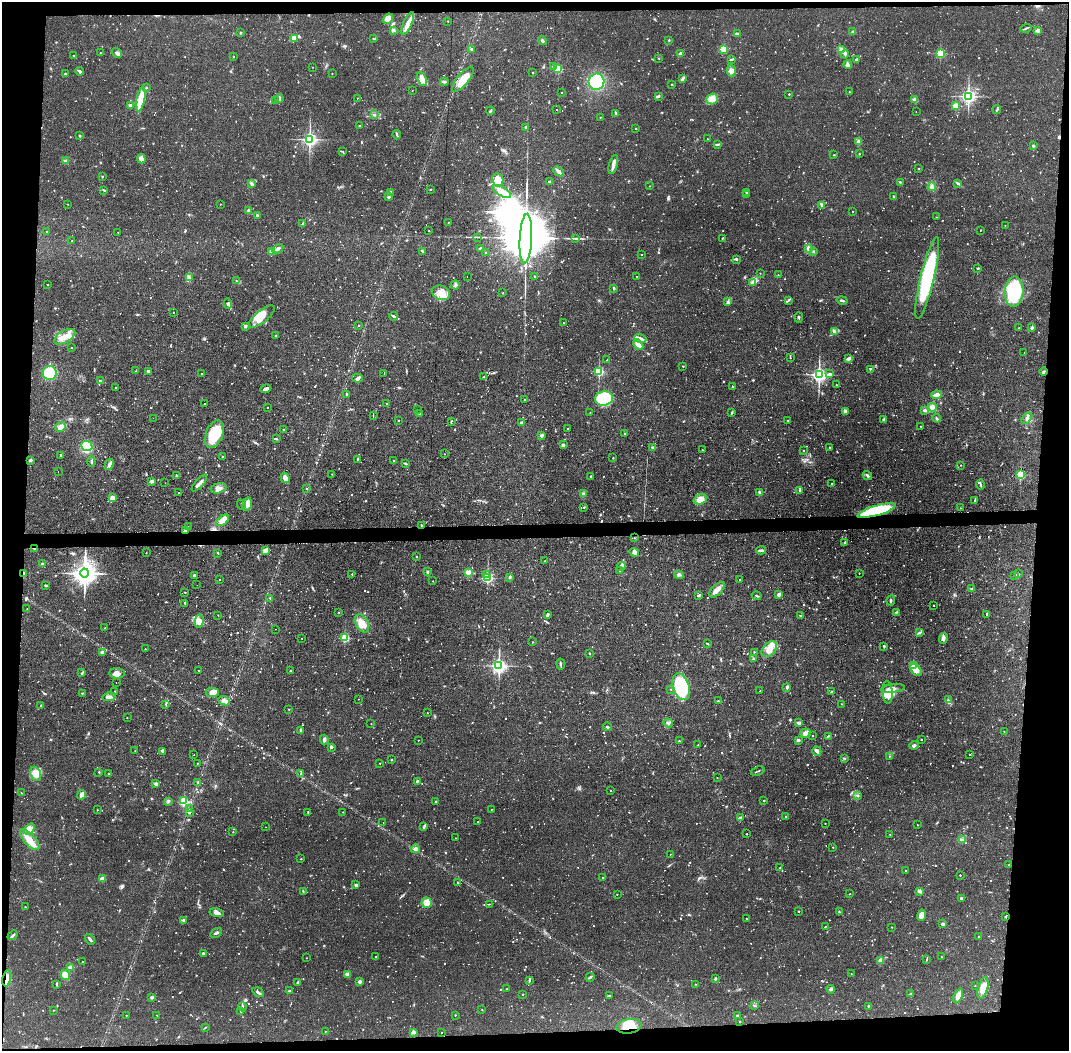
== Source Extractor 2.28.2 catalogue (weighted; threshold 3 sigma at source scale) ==
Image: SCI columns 1-4267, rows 53-4245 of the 4267 x 4298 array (HDU 1 of 3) = the unmasked area's bounding box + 8 px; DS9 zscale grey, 4 x 4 block average (1 PNG px = mean of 4 x 4 image px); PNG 1071 x 1053 px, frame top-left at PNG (2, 2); each listed source drawn as its Kron ellipse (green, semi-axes under 4 px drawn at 4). Shown black and unused: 9% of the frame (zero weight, under 2 of 3 exposures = <1% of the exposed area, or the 3 px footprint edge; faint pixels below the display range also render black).
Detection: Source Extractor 2.28.2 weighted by HDU 2 'WHT'. Background 0.0915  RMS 0.0065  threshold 0.0291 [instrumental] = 3 sigma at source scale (4.5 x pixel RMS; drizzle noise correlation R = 1.50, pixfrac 1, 0.05/0.05 arcsec/px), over >= 5 px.
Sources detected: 1899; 36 too faint to see at this stretch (4 x 4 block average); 8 inside a brighter object's white glare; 41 cosmic-ray / hot-pixel residue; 1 long thin detection or spike segment (spike, bleed or trail) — neither listed nor drawn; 26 coinciding with a brighter row at this scale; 29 inside a brighter listed object's ellipse — not listed separately; of the other 1758, all 500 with FLUX_AUTO >= 2.42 (the completeness limit of this list) listed and drawn (1258 fainter detections not listed), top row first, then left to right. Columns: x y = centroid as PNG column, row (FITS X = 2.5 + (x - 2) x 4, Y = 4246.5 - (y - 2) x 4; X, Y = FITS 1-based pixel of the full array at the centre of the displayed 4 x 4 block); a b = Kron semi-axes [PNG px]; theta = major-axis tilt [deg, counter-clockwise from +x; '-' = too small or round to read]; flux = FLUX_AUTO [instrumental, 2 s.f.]
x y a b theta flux
388 19 5 4 - 35
448 21 2 2 - 2.7
408 23 12 3 65 32
1026 28 6 2 18 4.6
394 30 3 2 - 5.3
1037 30 3 2 - 11
853 32 2 2 - 30
240 33 2 2 - 3.2
737 34 3 2 - 3.2
294 38 4 3 - 25
374 38 3 2 - 2.7
669 40 2 2 - 2.7
542 41 4 3 - 6.1
471 49 3 2 - 3.3
723 49 2 2 - 160
842 50 4 3 - 9.1
100 53 2 2 - 2.5
117 53 5 3 - 11
680 53 3 2 - 13
940 53 2 2 - 330
845 54 4 2 - 6.4
73 56 2 2 - 2.7
234 56 2 2 - 2.4
659 58 2 2 - 3.3
732 59 3 2 - 3.5
857 59 3 2 - 3.1
848 65 4 2 - 14
553 66 2 2 - 2.5
313 67 2 2 - 2.5
558 69 2 2 - 290
731 70 6 4 89 16
80 71 4 2 - 8.2
532 73 2 2 - 3.2
65 74 2 2 - 18
332 74 2 2 - 2.9
683 78 3 2 - 5.1
422 79 7 3 -65 37
463 79 15 6 50 57
444 82 4 2 - 7.5
596 82 8 8 - 170
672 84 2 2 - 2.5
146 88 2 2 - 3
412 91 2 2 - 2.8
561 92 2 2 - 2.6
849 92 2 2 - 4.2
789 94 2 2 - 5.3
658 96 3 2 - 3.7
968 96 2 2 - 1300
279 98 4 2 - 7.8
357 98 2 2 - 2.6
141 99 12 3 78 100
712 99 5 5 - 21
915 100 3 3 - 24
276 101 2 2 - 6.7
131 106 2 2 - 46
955 106 2 2 - 130
557 109 2 2 - 2.5
997 110 4 2 - 4
490 111 4 2 - 5
916 112 2 2 - 2.7
616 113 3 2 - 3.6
374 115 3 2 - 4.2
600 117 2 2 - 4
360 126 3 2 - 3.2
526 127 3 2 - 5.4
636 129 2 2 - 8.9
79 135 2 2 - 15
397 135 5 2 - 6.5
310 139 2 2 - 1300
707 139 2 2 - 2.6
859 142 2 2 - 27
718 144 3 2 - 3.7
1033 146 2 2 - 5.8
342 151 4 2 - 2.5
859 154 2 2 - 5.3
834 155 2 2 - 2.5
141 159 5 4 - 22
66 161 3 2 - 4.2
613 164 10 2 76 29
919 168 2 2 - 5.4
559 171 6 3 -41 14
103 176 2 2 - 2.6
498 180 7 5 -78 74
549 182 3 2 - 3.5
900 182 2 2 - 2.5
251 183 3 2 - 3.8
958 183 4 2 - 5.3
649 186 2 2 - 3.3
932 187 4 4 - 12
430 189 2 2 - 2.4
104 190 3 2 - 3.2
391 192 2 2 - 11
502 192 10 4 -32 39
747 192 2 2 - 2.9
746 195 2 2 - 3
893 196 2 2 - 6.3
388 197 2 2 - 23
68 204 2 2 - 2.7
220 204 2 2 - 3.1
822 205 3 2 - 6.4
249 210 3 2 - 6
853 211 2 2 - 2.6
257 215 2 2 - 5.6
937 217 2 2 - 2.5
448 222 2 2 - 2.5
302 224 3 2 - 4.8
1005 225 2 2 - 3.1
981 230 2 2 - 2.8
47 231 2 2 - 3.4
429 231 2 2 - 2.8
118 232 2 2 - 2.7
477 237 3 2 - 2.7
723 238 3 2 - 3
526 239 25 6 87 51000
576 239 3 2 - 6.6
72 241 2 2 - 2.7
481 248 3 3 - 8.5
808 248 4 3 - 8.1
278 249 6 3 30 9.8
814 251 3 2 - 3.2
271 252 3 3 - 20
423 252 3 2 - 4.4
486 253 2 2 - 2.5
641 254 2 2 - 3.7
736 259 4 2 - 5.6
977 268 3 2 - 3.3
760 273 2 2 - 2.5
778 275 2 2 - 3.2
467 276 2 2 - 2.8
534 276 2 2 - 6
637 276 2 2 - 2.5
189 277 3 2 - 6
927 278 42 7 76 420
237 281 2 2 - 2.7
752 282 2 2 - 4
48 285 2 2 - 3.1
455 285 4 2 - 6.2
614 288 3 2 - 5.1
1014 292 15 9 87 250
441 293 9 7 -21 44
503 293 2 2 - 3.4
788 300 3 2 - 4.8
842 300 5 2 - 7.5
727 302 3 2 - 5.8
228 304 5 3 - 6.3
173 312 2 2 - 4.2
394 316 4 2 - 6.2
262 317 16 6 39 60
799 317 5 2 - 4.8
563 323 2 2 - 3.4
358 325 2 2 - 5.4
245 326 3 2 - 8.1
1019 328 2 2 - 3.5
1032 328 3 2 - 8.5
834 331 3 2 - 7.5
275 336 2 2 - 2.9
65 337 11 6 30 42
640 338 6 3 -20 12
638 345 6 3 -46 24
71 348 2 2 - 2.8
1024 353 2 2 - 3.6
790 358 2 2 - 2.9
849 358 4 3 - 13
607 360 2 2 - 2.8
683 366 2 2 - 3.8
870 369 3 2 - 3.1
136 371 2 2 - 3.4
148 371 3 2 - 4.6
599 371 2 2 - 430
1044 372 4 3 - 5.9
50 373 7 7 - 130
384 373 2 2 - 5.6
202 374 2 2 - 8.7
819 374 3 2 - 1400
829 374 4 3 - 5.8
484 376 2 2 - 2.5
357 378 5 2 - 5.6
100 381 3 2 - 5.2
836 385 2 2 - 3.6
732 386 2 2 - 3.1
116 388 2 2 - 3.1
266 389 5 3 - 16
347 394 2 2 - 13
936 395 5 3 - 16
604 398 9 7 8 220
524 400 2 2 - 2.8
387 403 2 2 - 2.6
205 404 2 2 - 3.5
267 407 2 2 - 2.9
932 407 4 4 - 20
417 409 2 2 - 4
925 410 3 2 - 8.7
845 411 3 3 - 9.1
590 412 2 2 - 5.1
732 413 3 2 - 3.3
419 414 2 2 - 3.4
373 415 3 2 - 17
153 418 2 2 - 18
937 418 4 2 - 5
1027 418 6 2 49 8.4
398 420 2 2 - 4.6
788 420 2 2 - 4
884 420 4 2 - 5.5
451 422 4 2 - 3.5
521 422 3 2 - 3.7
921 426 2 2 - 3.6
60 427 6 4 25 19
283 429 2 2 - 3.1
567 429 2 2 - 2.6
625 433 2 2 - 3.3
214 434 14 8 69 160
541 435 3 3 - 8
276 439 4 2 - 7.2
563 445 3 2 - 7.9
87 446 5 5 - 72
653 447 3 2 - 7.6
830 447 2 2 - 2.6
702 450 2 2 - 3.8
803 450 2 2 - 2.8
444 454 2 2 - 2.5
61 455 3 2 - 3.1
222 456 2 2 - 4.8
613 458 2 2 - 3.4
358 459 3 2 - 3
30 460 3 3 - 5
393 461 2 2 - 3.1
91 462 5 2 - 4.9
406 463 4 2 - 3.8
109 464 6 3 62 12
961 465 2 2 - 3.1
58 471 2 2 - 3.6
332 474 2 2 - 2.5
1021 475 2 2 - 280
177 476 3 2 - 4.7
867 476 5 2 - 8.7
591 477 3 2 - 5.6
285 478 5 3 - 25
152 481 4 3 - 7.2
165 483 2 2 - 3.4
199 483 10 2 49 21
831 484 2 2 - 3.4
980 485 5 2 - 6.1
218 488 8 5 14 21
307 488 2 2 - 3
800 491 4 2 - 3.5
760 492 3 3 - 5.8
179 493 2 2 - 5.1
583 494 3 3 - 5.1
113 498 4 3 - 26
700 499 7 5 21 36
975 501 3 2 - 5.3
247 504 7 4 74 27
241 505 5 2 - 4
584 507 2 2 - 5
960 508 2 2 - 2.9
877 511 20 5 16 280
223 520 7 4 40 46
188 526 2 2 - 3.5
421 526 2 2 - 5.8
186 530 3 2 - 5.3
634 538 2 2 - 4.1
844 543 3 2 - 3.7
35 549 4 2 - 4.1
761 550 5 3 - 8.5
265 551 3 3 - 20
634 552 5 2 - 7.9
146 553 2 2 - 2.6
218 553 3 2 - 3
416 557 2 2 - 5.3
545 561 2 2 - 3.7
42 564 3 2 - 5.2
621 566 5 3 - 8.1
619 571 2 2 - 3.2
427 572 2 2 - 5.8
468 572 2 2 - 110
24 573 4 2 - 5
85 573 4 4 - 4300
859 573 2 2 - 2.7
352 574 2 2 - 4.5
486 574 3 2 - 16
1019 574 2 2 - 3.4
194 575 3 3 - 6.3
679 575 5 2 - 7.2
1015 575 2 2 - 9.4
510 577 3 2 - 7.3
487 578 2 2 - 560
220 580 2 2 - 3.5
739 580 2 2 - 2.8
433 581 2 2 - 2.8
197 585 2 2 - 4
46 586 2 2 - 8
972 588 3 2 - 3.1
717 590 9 5 44 24
185 592 2 2 - 3.1
699 595 3 2 - 5.8
779 595 4 2 - 9.5
757 596 5 2 - 4.7
270 598 2 2 - 3.1
891 600 5 2 - 6.3
185 603 4 2 - 3.6
934 605 2 2 - 2.9
27 609 2 2 - 3.3
339 612 2 2 - 3.2
896 612 3 2 - 3.1
547 614 4 2 - 5.1
987 614 4 2 - 3
218 615 2 2 - 2.6
800 615 2 2 - 3.1
199 621 6 4 78 20
362 623 10 6 -61 48
105 628 2 2 - 5.9
276 629 2 2 - 3.5
919 633 3 2 - 3.3
302 638 2 2 - 3
345 638 2 2 - 310
943 638 5 4 - 11
533 642 2 2 - 2.8
707 644 3 2 - 3.7
884 646 3 2 - 4
145 649 2 2 - 3.2
769 649 9 6 45 44
102 652 3 3 - 8.9
754 652 2 2 - 2.9
589 653 2 2 - 6
754 659 2 2 - 3.2
561 664 5 2 - 5.4
913 665 2 2 - 170
499 666 2 2 - 1300
916 670 7 4 -50 28
199 671 2 2 - 3.6
290 671 2 2 - 2.5
82 673 4 2 - 6.3
117 673 7 5 -2 24
116 683 2 2 - 6.2
681 687 14 8 -72 340
787 687 3 2 - 8.7
893 688 12 4 7 28
671 689 2 2 - 2.8
760 691 2 2 - 9.6
115 692 2 2 - 3.5
212 692 6 4 2 28
831 692 3 2 - 5.5
888 692 11 5 -87 58
83 693 3 2 - 2.9
109 697 7 2 6 9.3
358 699 2 2 - 2.7
948 700 2 2 - 4.3
224 701 6 4 -25 16
718 701 3 2 - 3.4
165 704 2 2 - 2.6
842 704 2 2 - 2.8
41 705 2 2 - 2.8
289 709 2 2 - 3.8
427 713 2 2 - 2.6
127 718 2 2 - 3.5
668 723 5 2 - 6.6
799 723 4 2 - 11
371 724 2 2 - 2.5
607 727 5 2 - 3.9
300 731 3 2 - 4.4
1004 732 2 2 - 3.3
806 733 5 4 - 15
813 736 2 2 - 2.6
828 736 3 2 - 2.6
324 739 5 3 - 11
418 740 2 2 - 2.8
798 740 2 2 - 11
921 740 2 2 - 3.5
679 741 2 2 - 6.7
698 745 2 2 - 3
914 745 5 3 - 9.2
331 747 3 2 - 7.1
135 751 2 2 - 3.3
162 751 3 2 - 4
817 751 5 3 - 11
194 755 2 2 - 51
970 755 2 2 - 4.6
889 756 2 2 - 3.1
844 758 4 2 - 3.8
391 760 2 2 - 6.5
197 763 2 2 - 3.5
380 763 2 2 - 2.9
758 771 7 2 21 4.4
99 772 3 2 - 2.6
301 773 3 2 - 3.2
36 774 7 5 -67 29
108 774 2 2 - 4
717 778 2 2 - 2.6
417 781 4 2 - 6.5
198 782 3 2 - 3.7
156 784 2 2 - 12
610 791 2 2 - 2.9
21 793 2 2 - 2.4
82 795 5 3 - 20
858 796 2 2 - 4.2
168 801 3 2 - 3.9
183 801 2 2 - 250
764 801 2 2 - 6.8
436 802 3 2 - 3.1
189 809 2 2 - 2.5
491 809 2 2 - 3.3
97 810 2 2 - 3
189 812 2 2 - 6.2
308 812 2 2 - 3
343 812 2 2 - 3.3
741 817 2 2 - 2.7
786 817 2 2 - 5
478 822 2 2 - 2.7
383 823 2 2 - 5.2
825 823 2 2 - 3
917 825 2 2 - 2.9
265 827 2 2 - 6.2
424 827 4 2 - 5
29 829 6 4 49 21
233 832 2 2 - 3.3
746 834 2 2 - 3.6
890 834 2 2 - 3.1
455 838 2 2 - 2.9
962 839 3 2 - 4.7
30 840 13 5 -48 41
833 847 2 2 - 3.5
415 849 4 3 - 9
670 854 2 2 - 2.5
301 859 2 2 - 3.5
1009 865 2 2 - 3.4
780 868 2 2 - 6
905 870 2 2 - 3
960 875 2 2 - 4.9
602 878 2 2 - 4.5
102 879 2 2 - 56
458 883 2 2 - 3.1
356 885 2 2 - 24
303 891 2 2 - 2.8
920 891 4 2 - 14
617 894 2 2 - 2.6
850 894 2 2 - 3.2
961 898 3 2 - 7.9
427 903 5 5 - 55
489 904 2 2 - 2.5
25 907 2 2 - 5.6
799 911 2 2 - 6.5
839 912 2 2 - 3.2
217 913 7 3 -14 16
921 915 6 3 72 29
1005 917 2 2 - 3.8
747 918 2 2 - 4.6
183 920 3 3 - 6.2
943 924 2 2 - 31
825 926 2 2 - 4
892 927 2 2 - 3.9
216 933 6 2 32 8.1
13 935 6 2 42 6.8
979 936 2 2 - 3.3
90 939 6 2 -50 10
203 953 4 2 - 4.6
376 957 2 2 - 2.8
941 957 2 2 - 2.5
306 958 2 2 - 2.9
881 960 3 3 - 14
927 960 2 2 - 2.6
83 962 2 2 - 5.4
71 967 3 3 - 9.8
347 974 4 3 - 12
851 974 2 2 - 2.6
65 975 5 3 - 45
590 977 4 2 - 6.1
7 978 8 3 80 32
715 979 3 2 - 7
529 980 4 2 - 6.8
360 981 2 2 - 40
298 983 3 2 - 5.3
57 984 3 2 - 3.6
695 984 2 2 - 2.9
975 986 2 2 - 3.2
983 988 11 5 74 46
507 989 2 2 - 4.6
831 989 4 3 - 8.9
289 991 4 2 - 4.1
258 992 6 2 -32 9.1
523 994 2 2 - 6
911 994 2 2 - 2.9
610 996 2 2 - 2.6
958 996 8 3 69 27
152 997 2 2 - 13
755 1006 3 2 - 3.1
868 1006 2 2 - 5.7
242 1007 4 2 - 5.7
53 1010 2 2 - 3.2
482 1010 2 2 - 2.7
241 1011 2 2 - 3.4
126 1015 2 2 - 3.6
157 1015 2 2 - 2.8
455 1015 2 2 - 6.2
737 1015 2 2 - 2.6
740 1022 2 2 - 4
629 1026 12 7 8 91
205 1028 4 2 - 3.2
325 1031 2 2 - 2.5
413 1032 3 3 - 11
442 1032 2 2 - 2.9
Overlapping masked pixels (flux is a lower limit): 6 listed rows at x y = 877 511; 421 526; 186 530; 24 573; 7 978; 629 1026
Diffuse or blended objects may show on this block-average render without a row.